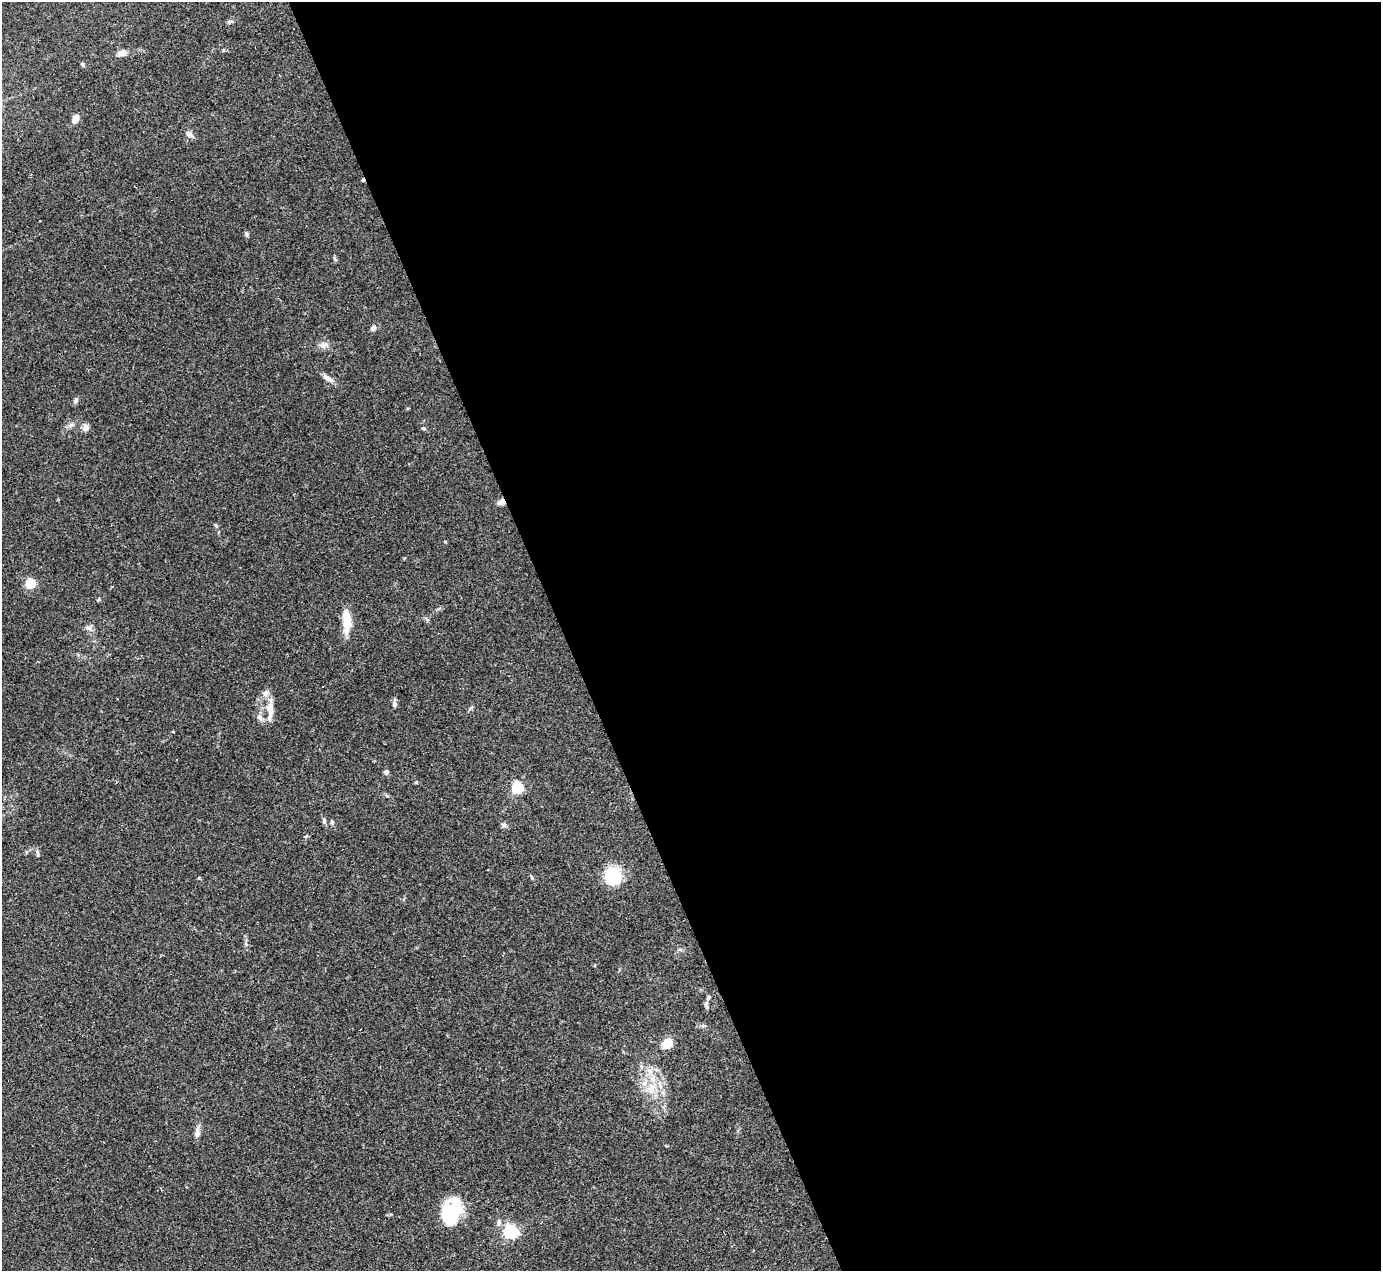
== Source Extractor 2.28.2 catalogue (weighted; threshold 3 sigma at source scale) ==
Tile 8 of 4 x 4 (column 4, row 2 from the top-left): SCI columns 4139-5517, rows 2816-4084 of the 5517 x 5501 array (HDU 1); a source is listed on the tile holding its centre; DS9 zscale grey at full resolution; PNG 1383 x 1273 px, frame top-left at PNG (2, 2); no overlay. Shown black and unused: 59% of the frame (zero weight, under 2 of 3 exposures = <1% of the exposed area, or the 3 px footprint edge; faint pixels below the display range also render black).
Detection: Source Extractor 2.28.2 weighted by HDU 2 'WHT'; one run over the whole footprint, this tile lists its part. Background 0.109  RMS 0.0077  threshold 0.0347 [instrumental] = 3 sigma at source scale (4.5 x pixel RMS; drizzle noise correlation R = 1.50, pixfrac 1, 0.05/0.05 arcsec/px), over >= 5 px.
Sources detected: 40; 2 cosmic-ray / hot-pixel residue — not listed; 1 inside a brighter listed object's ellipse — not listed separately; the other 37 listed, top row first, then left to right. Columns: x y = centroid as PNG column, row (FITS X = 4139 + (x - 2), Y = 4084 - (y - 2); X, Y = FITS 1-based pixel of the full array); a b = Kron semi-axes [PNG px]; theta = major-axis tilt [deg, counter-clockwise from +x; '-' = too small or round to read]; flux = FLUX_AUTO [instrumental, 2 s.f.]
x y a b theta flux
230 22 7 5 31 1.4
122 53 10 7 12 4.3
83 64 7 3 -71 1
75 119 9 7 55 4.8
189 134 9 6 -44 3.2
247 234 8 4 -82 1.2
373 328 8 6 49 2.2
323 345 10 7 11 3.4
328 378 16 6 -30 3.9
76 400 8 6 60 1.9
71 425 7 5 42 1.9
85 427 9 8 - 3.7
423 428 6 4 -1 0.91
501 502 8 6 23 4.6
30 583 5 5 - 42
346 621 28 9 -87 15
394 704 8 6 -89 2.2
270 711 29 8 88 9.2
260 717 9 7 -69 3.2
386 772 5 5 - 2.3
517 788 6 5 - 74
387 796 6 4 -20 0.97
324 821 8 5 -81 1.6
332 822 5 5 - 1.9
504 825 7 5 -45 1.7
613 876 14 13 - 46
708 997 7 5 52 1.6
706 1005 10 4 -78 1.6
667 1043 10 9 - 12
650 1071 7 7 - 3.8
644 1083 8 7 - 4.5
651 1087 12 5 90 4.4
197 1132 14 7 81 4.1
451 1212 29 17 65 45
499 1222 9 5 89 2.2
541 1223 4 2 - 0.57
510 1231 6 6 - 140
Overlapping masked pixels (flux is a lower limit): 1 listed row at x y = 501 502
Unlisted compact peaks at least as high as the median listed source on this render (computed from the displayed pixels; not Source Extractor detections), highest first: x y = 38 855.